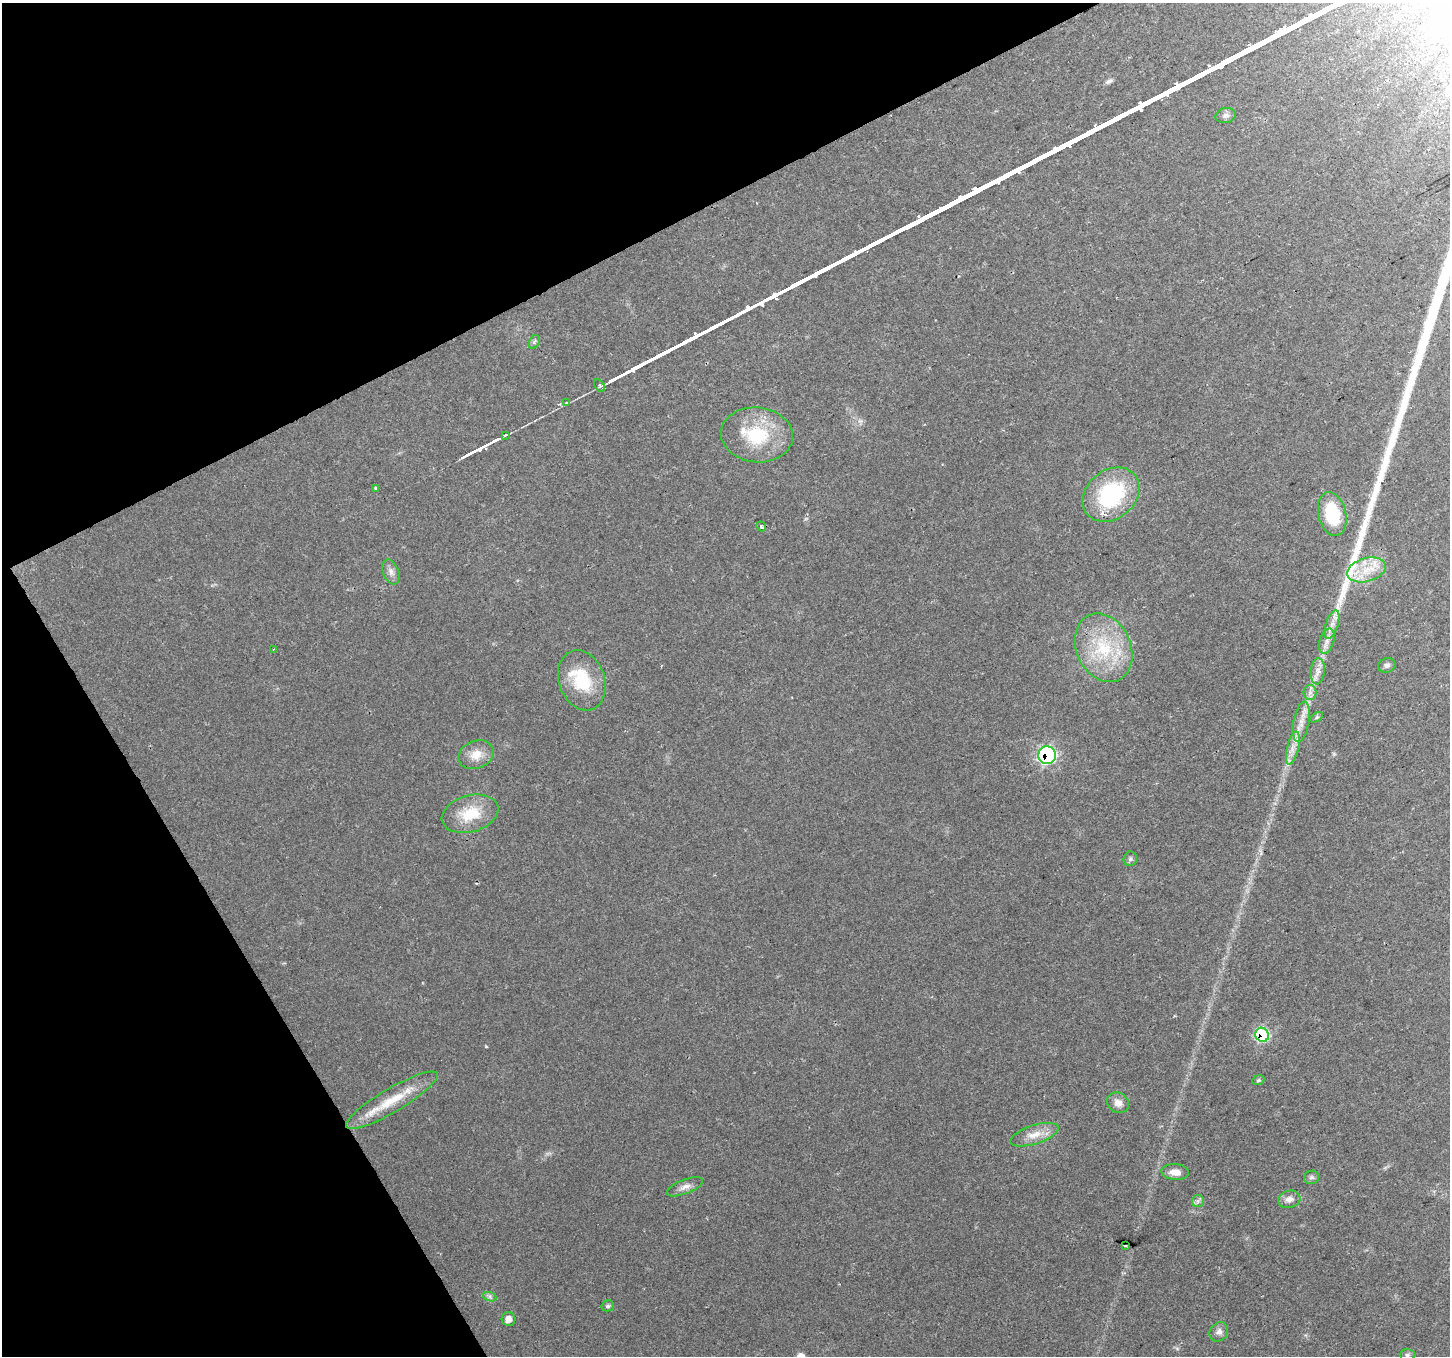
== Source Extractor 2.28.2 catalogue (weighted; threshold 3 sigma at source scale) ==
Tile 5 of 4 x 4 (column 1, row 2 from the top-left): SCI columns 4-1451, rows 2873-4226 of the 5796 x 5684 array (HDU 1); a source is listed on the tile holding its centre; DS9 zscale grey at full resolution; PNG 1452 x 1358 px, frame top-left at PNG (2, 3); each listed source drawn as its Kron ellipse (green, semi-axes under 4 px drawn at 4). Shown black and unused: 26% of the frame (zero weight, under 2 of 3 exposures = <1% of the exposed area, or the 3 px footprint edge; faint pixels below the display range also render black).
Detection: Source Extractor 2.28.2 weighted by HDU 2 'WHT'; one run over the whole footprint, this tile lists its part. Background 0.0248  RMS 0.0039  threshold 0.0177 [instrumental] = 3 sigma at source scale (4.5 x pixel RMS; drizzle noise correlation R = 1.50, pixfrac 1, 0.0396/0.0396 arcsec/px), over >= 5 px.
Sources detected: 48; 1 cosmic-ray / hot-pixel residue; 1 long thin detection or spike segment (spike, bleed or trail) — neither listed nor drawn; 3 inside a brighter listed object's ellipse — not listed separately; the other 43 listed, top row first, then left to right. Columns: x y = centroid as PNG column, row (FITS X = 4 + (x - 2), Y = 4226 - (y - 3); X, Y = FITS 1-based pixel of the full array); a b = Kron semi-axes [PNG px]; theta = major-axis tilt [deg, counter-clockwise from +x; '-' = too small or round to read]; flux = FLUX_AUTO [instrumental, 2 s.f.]
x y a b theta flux
1226 115 10 7 12 1.4
534 342 7 5 61 0.9
599 385 7 4 -58 0.96
567 403 4 3 - 1.9
505 435 4 3 - 280
757 435 36 27 -6 23
375 488 4 3 - 0.65
1111 495 31 24 40 38
1332 514 22 14 -77 20
761 526 5 4 - 0.93
1366 570 20 12 16 8.5
391 572 13 8 -68 2.1
1332 625 15 6 71 2.9
1327 641 13 7 72 2.5
1104 648 36 27 -65 26
274 649 3 2 - 0.29
1387 665 9 7 21 1.4
1318 671 13 7 86 2.6
582 680 31 23 -70 19
1310 692 7 6 - 1.5
1317 717 7 4 31 0.68
1301 722 20 8 80 4.2
1293 748 17 5 76 3.2
476 755 18 13 23 6
1047 755 9 8 - 63
470 814 29 18 16 14
1130 859 7 6 - 1
1262 1035 7 6 - 37
1258 1080 6 4 23 0.65
392 1100 53 12 31 14
1118 1103 11 10 - 3
1034 1135 25 9 18 5.3
1175 1172 14 8 -5 3.3
1311 1177 8 6 16 1
685 1187 19 7 21 2.5
1289 1199 11 8 13 2.6
1198 1201 6 6 - 1.1
1125 1246 3 2 - 0.53
490 1297 7 4 -19 0.9
608 1306 6 5 - 0.88
508 1319 7 7 - 2.3
1219 1332 10 8 49 2
1407 1355 7 6 - 0.9
Overlapping masked pixels (flux is a lower limit): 2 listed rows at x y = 1047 755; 1262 1035